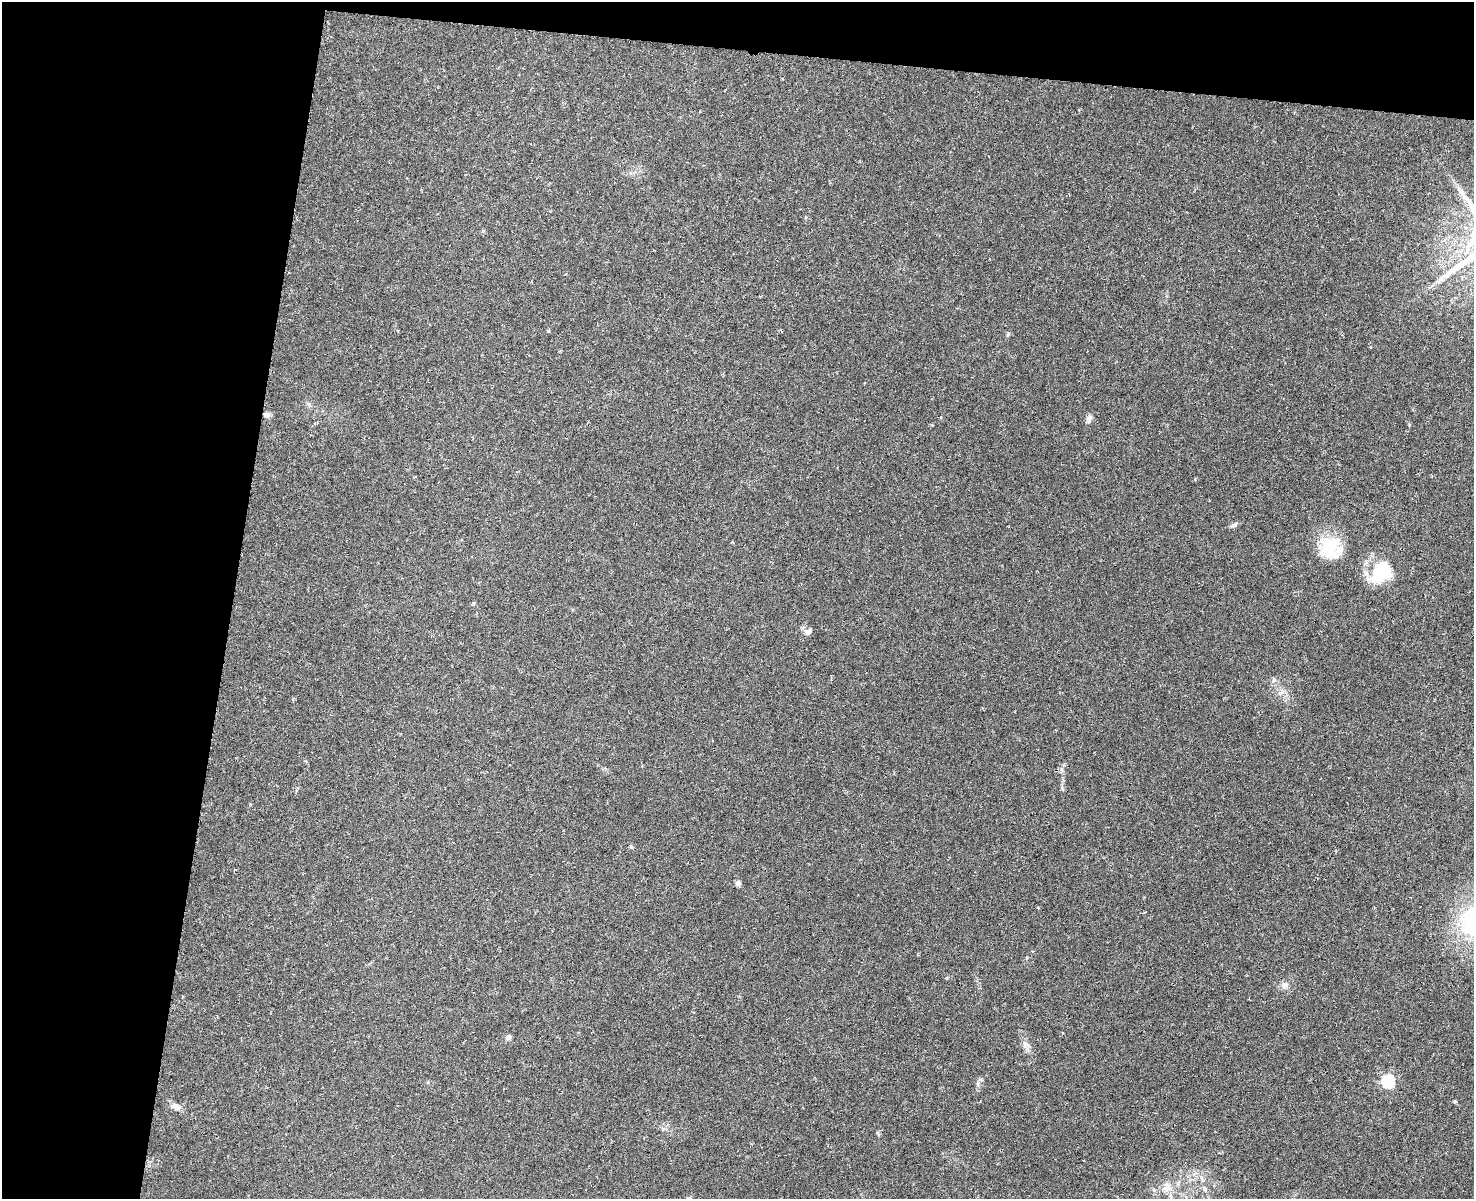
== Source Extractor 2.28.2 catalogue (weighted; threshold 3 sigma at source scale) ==
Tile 1 of 3 x 2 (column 1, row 1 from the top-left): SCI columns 5-1476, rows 1478-2674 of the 4422 x 2925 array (HDU 1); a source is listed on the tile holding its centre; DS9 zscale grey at full resolution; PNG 1476 x 1201 px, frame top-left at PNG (2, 2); no overlay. Shown black and unused: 20% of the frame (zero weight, under 3 of 6 exposures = <1% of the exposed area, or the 3 px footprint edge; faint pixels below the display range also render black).
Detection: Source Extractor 2.28.2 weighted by HDU 2 'WHT'; one run over the whole footprint, this tile lists its part. Background 0.0739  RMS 0.0063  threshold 0.0256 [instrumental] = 3 sigma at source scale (4.09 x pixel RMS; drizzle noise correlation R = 1.36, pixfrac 0.8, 0.0396/0.0396 arcsec/px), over >= 5 px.
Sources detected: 21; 1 inside a brighter listed object's ellipse — not listed separately; the other 20 listed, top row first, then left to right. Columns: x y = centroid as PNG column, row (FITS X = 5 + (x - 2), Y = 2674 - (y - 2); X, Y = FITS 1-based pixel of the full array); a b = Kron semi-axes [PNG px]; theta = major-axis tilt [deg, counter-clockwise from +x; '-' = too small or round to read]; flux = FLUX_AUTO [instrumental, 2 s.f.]
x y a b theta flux
1461 192 23 6 -55 5
483 231 5 4 - 0.7
548 331 4 4 - 0.63
1008 334 5 5 - 0.92
267 415 8 6 -22 1.8
1089 418 11 7 68 2.1
1234 525 10 5 29 1.8
1330 546 28 24 56 23
1381 571 28 20 52 30
808 632 11 9 12 2.4
738 883 7 7 - 1.7
1284 985 9 9 - 2.8
508 1037 7 6 - 2.1
1026 1044 11 8 -52 2.8
1388 1081 6 6 - 68
978 1084 8 4 -90 1.3
1455 1101 6 4 -1 0.62
176 1107 13 7 -22 4.2
1167 1188 14 11 14 6.2
1205 1189 7 5 -69 1.5
Unlisted compact peaks at least as high as the median listed source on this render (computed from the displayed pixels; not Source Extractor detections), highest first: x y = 1062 788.